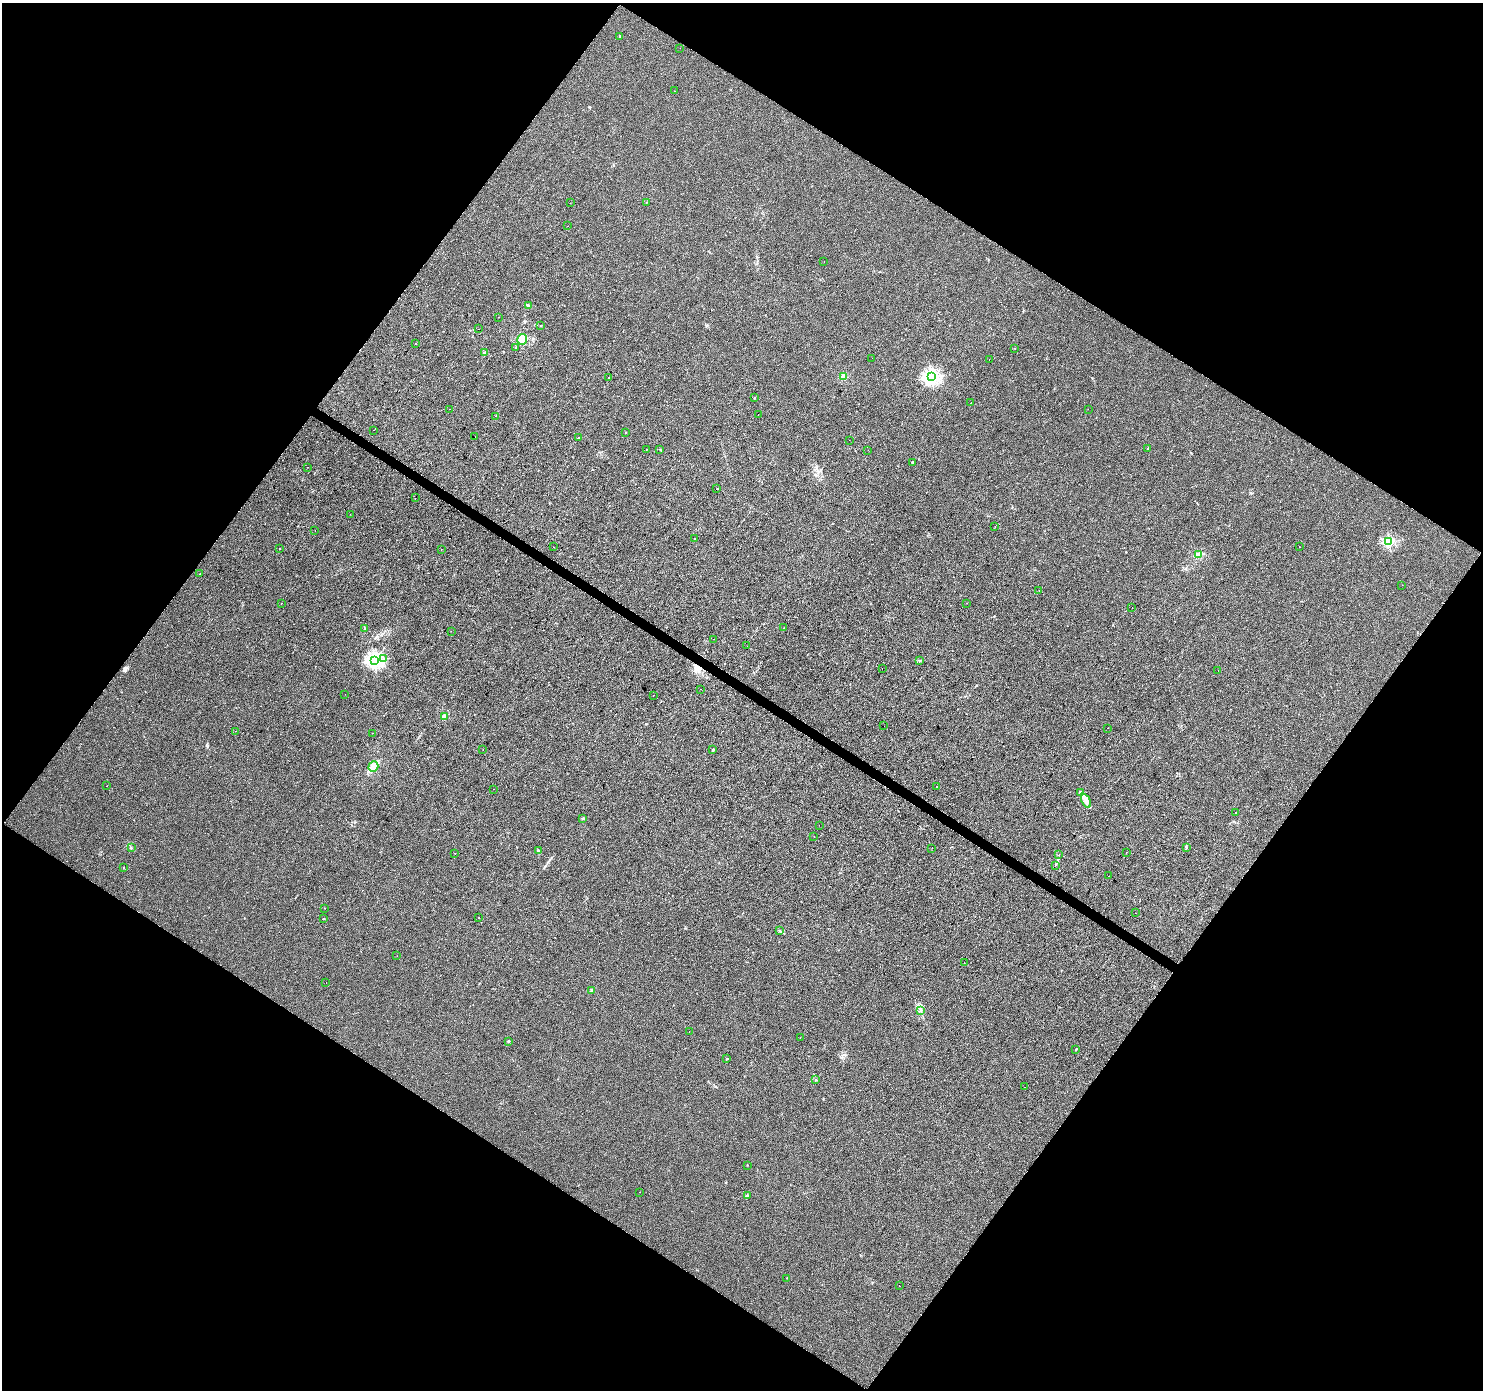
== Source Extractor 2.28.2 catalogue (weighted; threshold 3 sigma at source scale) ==
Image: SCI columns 1-5924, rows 185-5733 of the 5930 x 5985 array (HDU 1 of 3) = the unmasked area's bounding box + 8 px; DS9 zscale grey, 4 x 4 block average (1 PNG px = mean of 4 x 4 image px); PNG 1485 x 1392 px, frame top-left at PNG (2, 3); each listed source drawn as its Kron ellipse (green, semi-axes under 4 px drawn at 4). Shown black and unused: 49% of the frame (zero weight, under 2 of 3 exposures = <1% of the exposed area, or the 3 px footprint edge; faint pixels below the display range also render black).
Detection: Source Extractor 2.28.2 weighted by HDU 2 'WHT'. Background 0.00612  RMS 0.0046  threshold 0.0208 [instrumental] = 3 sigma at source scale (4.5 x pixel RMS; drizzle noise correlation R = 1.50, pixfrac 1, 0.0396/0.0396 arcsec/px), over >= 5 px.
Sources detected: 132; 12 cosmic-ray / hot-pixel residue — neither listed nor drawn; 2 inside a brighter listed object's ellipse — not listed separately; the other 118 listed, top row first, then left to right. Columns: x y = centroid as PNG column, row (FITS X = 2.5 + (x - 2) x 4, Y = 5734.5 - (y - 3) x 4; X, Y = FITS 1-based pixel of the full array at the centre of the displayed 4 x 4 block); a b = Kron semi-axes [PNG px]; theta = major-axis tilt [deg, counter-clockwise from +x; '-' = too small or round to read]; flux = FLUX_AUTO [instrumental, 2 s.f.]
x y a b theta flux
620 36 2 2 - 5
680 48 2 2 - 0.42
674 91 2 2 - 1.1
647 202 2 2 - 0.56
570 203 2 2 - 0.65
568 226 2 2 - 0.42
824 262 2 2 - 0.69
529 306 4 2 - 3.1
498 317 2 2 - 5.4
541 326 2 2 - 0.64
479 329 2 2 - 0.83
522 339 5 4 - 14
416 343 2 2 - 0.5
516 348 2 2 - 3.9
1015 348 2 2 - 0.61
485 353 3 2 - 5.9
872 358 2 2 - 0.57
989 359 2 2 - 0.41
609 377 2 2 - 0.57
844 377 2 2 - 80
931 377 2 2 - 770
754 398 2 2 - 1.4
971 403 2 2 - 0.86
450 409 2 2 - 1.4
1088 409 2 2 - 0.71
758 415 2 2 - 0.53
496 416 2 2 - 0.65
373 430 2 2 - 1.4
626 432 2 2 - 0.95
475 437 2 2 - 1.3
578 438 2 2 - 4.9
849 440 2 2 - 0.33
1148 448 2 2 - 8.7
660 449 2 2 - 0.75
647 450 2 2 - 2.9
868 450 2 2 - 0.38
912 462 2 2 - 4.1
308 467 2 2 - 0.4
717 489 2 2 - 1.9
415 498 2 2 - 0.5
350 514 2 2 - 1.1
995 526 2 2 - 3.2
315 530 2 2 - 7.6
695 538 2 2 - 2.2
1389 541 2 2 - 310
553 547 2 2 - 1.8
1299 547 2 2 - 0.72
279 549 2 2 - 0.95
441 550 2 2 - 1.3
1198 555 3 3 - 5.7
200 574 2 2 - 1.2
1402 585 2 2 - 0.67
1039 591 2 2 - 0.83
967 603 2 2 - 0.37
281 604 2 2 - 1.8
1132 608 2 2 - 0.53
364 628 2 2 - 1
783 628 2 2 - 0.7
451 631 2 2 - 1.2
713 639 2 2 - 0.61
747 646 2 2 - 0.98
384 659 3 2 - 1.8
374 660 2 2 - 890
920 660 2 2 - 1.4
882 668 2 2 - 0.84
1218 670 2 2 - 0.53
701 689 2 2 - 0.44
345 694 2 2 - 0.53
654 695 2 2 - 0.5
444 717 2 2 - 77
884 726 2 2 - 0.5
1108 728 2 2 - 0.71
236 731 2 2 - 0.77
372 733 2 2 - 0.43
483 749 2 2 - 1.6
713 750 3 2 - 3.2
373 767 5 4 - 12
107 786 2 2 - 0.45
936 786 2 2 - 37
493 789 2 2 - 1.2
1081 793 3 2 - 2.6
1086 801 7 3 -64 9.8
1236 812 2 2 - 0.68
583 818 2 2 - 2.2
819 825 2 2 - 0.36
814 836 2 2 - 1.2
131 848 2 2 - 1.9
932 848 2 2 - 1.9
1186 848 2 2 - 1
538 850 2 2 - 6.2
1127 852 2 2 - 1.3
455 853 2 2 - 0.58
1059 855 2 2 - 0.61
1055 865 2 2 - 4.5
124 868 2 2 - 3.1
1109 876 2 2 - 0.47
324 908 2 2 - 0.36
1136 913 2 2 - 1.3
479 917 2 2 - 0.62
324 919 2 2 - 1.4
780 931 2 2 - 1.7
397 956 2 2 - 0.58
964 963 2 2 - 0.66
326 983 2 2 - 0.71
592 990 2 2 - 22
920 1011 2 2 - 1.1
689 1032 2 2 - 1.3
800 1038 2 2 - 1.3
508 1041 2 2 - 9.7
1076 1049 2 2 - 1.5
727 1059 2 2 - 1.5
816 1080 2 2 - 1.1
1025 1087 2 2 - 1
747 1165 2 2 - 0.83
640 1192 2 2 - 0.62
747 1195 2 2 - 6.8
787 1278 2 2 - 0.91
899 1286 2 2 - 1.2
Diffuse or blended objects may show on this block-average render without a row.